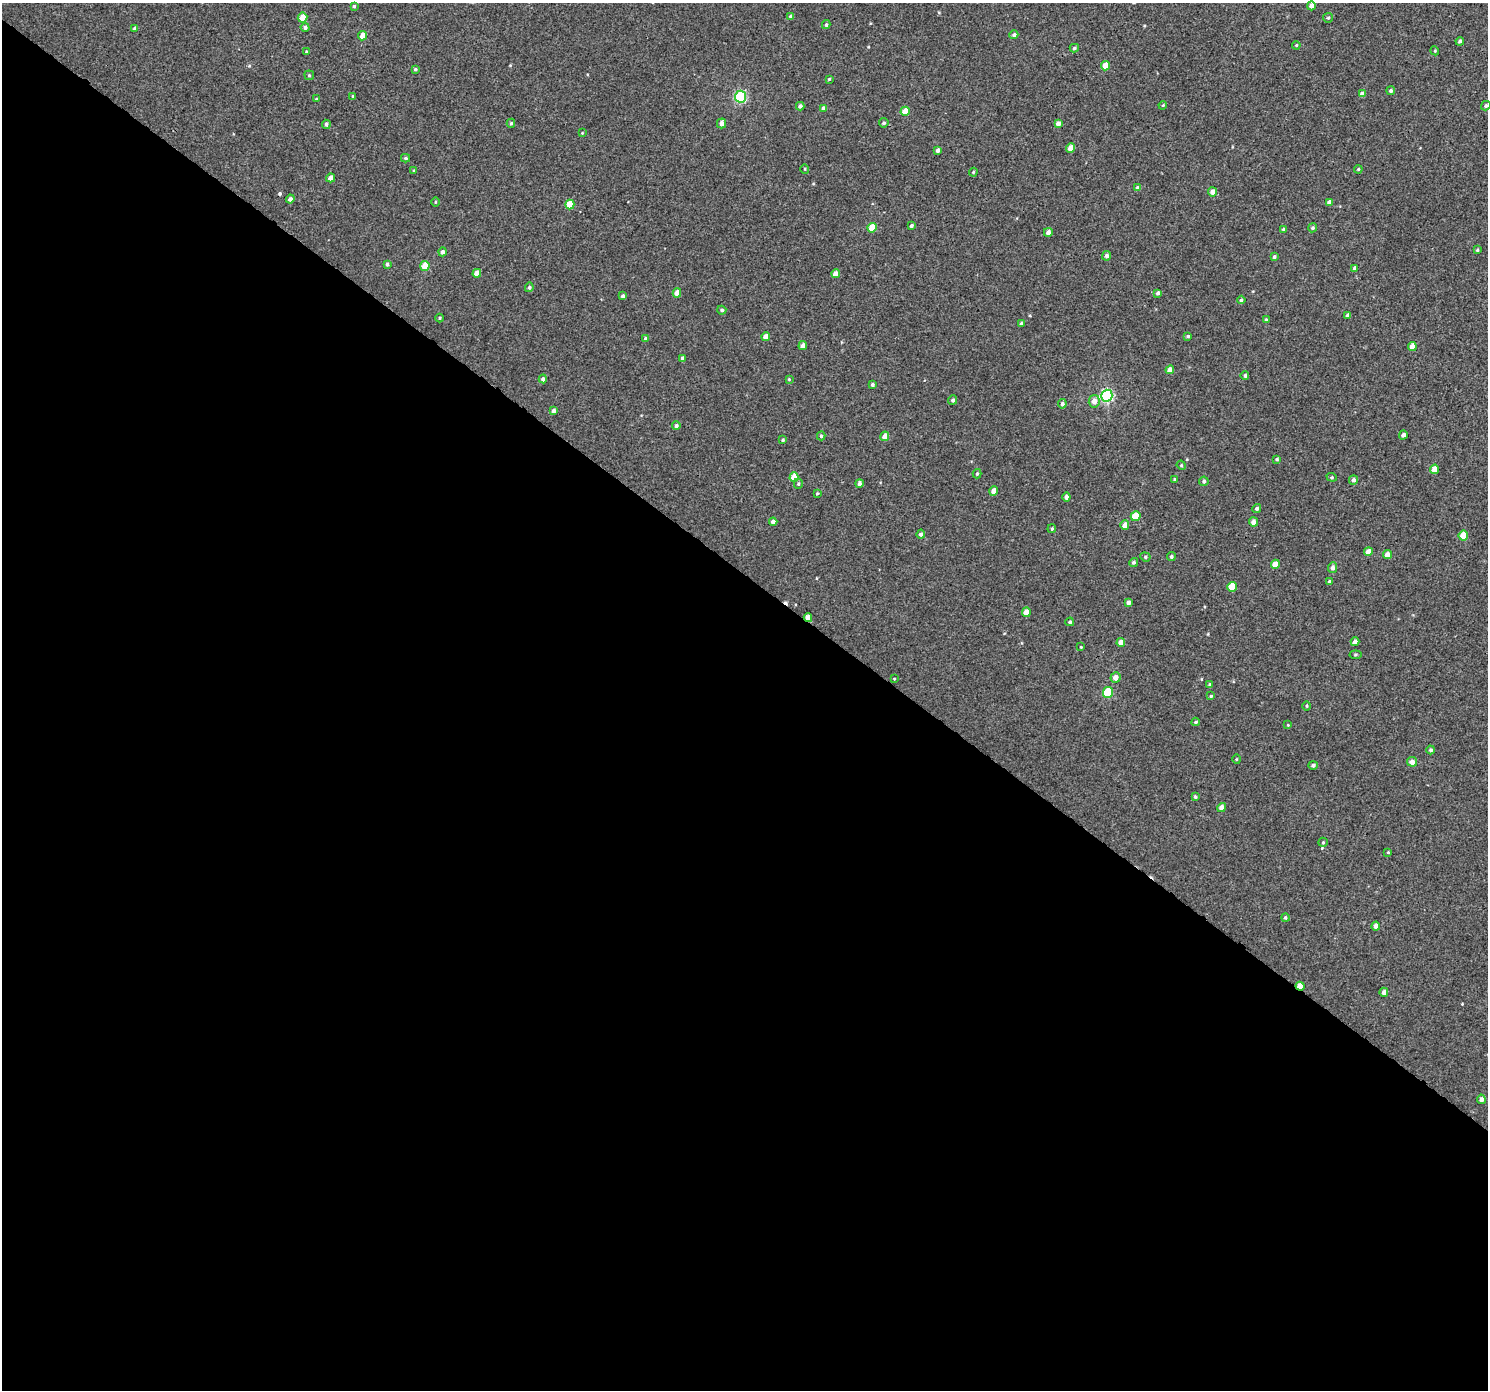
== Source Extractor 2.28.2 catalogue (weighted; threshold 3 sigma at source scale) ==
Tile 14 of 4 x 4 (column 2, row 4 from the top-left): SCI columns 1525-3010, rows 223-1610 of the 6026 x 6065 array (HDU 1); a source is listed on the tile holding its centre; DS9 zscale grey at full resolution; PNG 1490 x 1392 px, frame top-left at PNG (2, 3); each listed source drawn as its Kron ellipse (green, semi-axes under 4 px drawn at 4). Shown black and unused: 59% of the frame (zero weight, under 3 of 4 exposures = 5% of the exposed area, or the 3 px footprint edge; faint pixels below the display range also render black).
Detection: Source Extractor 2.28.2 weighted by HDU 2 'WHT'; one run over the whole footprint, this tile lists its part. Background 0.00277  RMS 0.0022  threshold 0.00975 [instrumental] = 3 sigma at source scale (4.5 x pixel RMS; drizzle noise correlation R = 1.50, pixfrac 1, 0.0396/0.0396 arcsec/px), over >= 5 px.
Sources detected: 156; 2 cosmic-ray / hot-pixel residue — neither listed nor drawn; the other 154 listed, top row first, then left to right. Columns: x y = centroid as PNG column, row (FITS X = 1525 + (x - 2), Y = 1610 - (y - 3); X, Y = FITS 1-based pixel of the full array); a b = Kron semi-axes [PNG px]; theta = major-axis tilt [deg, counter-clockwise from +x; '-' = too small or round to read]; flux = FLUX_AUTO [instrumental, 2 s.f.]
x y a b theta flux
354 6 3 3 - 0.32
1311 6 4 4 - 1.2
791 16 4 4 - 0.51
302 18 5 4 - 2.4
1328 18 5 4 - 0.29
826 25 4 3 - 0.35
305 27 4 4 - 0.52
135 28 4 4 - 0.63
1014 35 4 4 - 0.54
363 36 4 4 - 2
1460 41 4 4 - 0.5
1296 45 4 3 - 0.23
1074 48 4 4 - 0.42
306 51 4 3 - 0.18
1435 51 4 3 - 0.21
1105 66 4 4 - 2.8
415 69 4 3 - 0.36
309 75 5 4 - 0.3
829 79 4 3 - 0.2
1391 91 4 4 - 0.43
1362 94 4 4 - 1.1
353 96 4 3 - 0.19
741 97 6 5 - 23
316 99 4 3 - 0.18
1163 105 4 3 - 0.19
800 106 4 4 - 0.67
1486 106 5 4 - 0.47
823 108 4 4 - 0.6
905 111 4 4 - 2.8
511 123 4 4 - 0.29
722 123 5 4 - 1
884 123 5 4 - 0.43
1058 123 4 4 - 1
326 124 4 4 - 0.47
582 133 4 3 - 0.16
1070 148 5 4 - 2.2
938 150 4 3 - 0.78
406 158 4 4 - 0.32
805 169 5 3 - 0.18
1358 169 4 3 - 0.22
414 171 3 3 - 0.3
973 172 4 3 - 0.24
331 178 5 4 - 1.1
1138 188 4 4 - 0.72
1213 192 4 4 - 1.4
290 199 4 4 - 0.69
435 202 5 3 - 0.21
1329 202 4 4 - 0.74
570 204 5 4 - 4.4
911 226 4 3 - 0.45
872 228 5 4 - 3.8
1313 228 4 4 - 0.4
1284 229 4 3 - 0.47
1048 232 4 4 - 1.3
1477 250 4 3 - 0.31
442 252 4 4 - 0.83
1107 256 5 4 - 0.64
1274 257 4 3 - 0.36
387 264 4 4 - 0.44
425 266 5 4 - 4.9
1355 268 4 3 - 0.61
477 273 4 4 - 2.2
836 274 4 4 - 1.6
529 287 5 4 - 0.41
677 293 4 4 - 1.9
1158 293 4 4 - 0.45
623 296 4 4 - 0.51
1241 300 4 4 - 0.33
722 310 4 4 - 0.42
1348 315 4 4 - 0.91
440 318 4 3 - 0.18
1266 319 3 3 - 0.21
1021 324 4 4 - 0.5
1188 336 4 3 - 0.26
766 337 4 4 - 1.7
646 339 4 4 - 0.53
803 346 4 4 - 1.1
1412 347 4 4 - 1.8
682 358 4 3 - 0.61
1170 370 4 4 - 1.5
1245 375 4 4 - 0.42
543 379 4 4 - 0.57
789 379 4 4 - 0.2
872 385 3 3 - 0.43
1107 396 6 5 - 30
953 400 5 4 - 0.48
1094 401 6 5 - 1.5
1062 404 4 4 - 0.6
553 411 4 4 - 0.74
676 426 4 4 - 0.57
1403 435 4 4 - 0.73
821 436 4 4 - 0.37
885 436 5 4 - 1.8
783 440 3 3 - 0.22
1277 459 3 3 - 0.29
1181 465 5 4 - 0.21
1434 469 5 4 - 2.2
977 474 5 4 - 0.34
794 477 5 4 - 2.6
1332 477 5 4 - 0.31
1175 479 4 3 - 0.22
1353 480 5 4 - 0.52
1204 481 5 4 - 0.51
859 483 4 4 - 0.68
798 484 5 4 - 0.3
994 491 4 4 - 1.5
817 493 4 3 - 0.2
1066 497 4 4 - 0.82
1257 508 4 4 - 0.43
1136 516 5 5 - 3.8
773 522 4 4 - 1.2
1253 522 4 4 - 1
1125 525 5 4 - 1.5
1052 529 4 3 - 0.25
921 534 4 4 - 0.64
1463 536 5 4 - 3.9
1368 552 4 4 - 1.8
1387 555 4 4 - 1.6
1171 556 4 4 - 0.43
1145 557 5 4 - 0.32
1134 562 5 4 - 0.41
1275 564 4 4 - 1.8
1333 568 5 4 - 0.7
1330 582 4 3 - 0.5
1232 587 5 4 - 4.5
1128 602 4 4 - 0.79
1026 612 5 4 - 1.8
808 618 4 4 - 1.9
1070 622 4 4 - 0.39
1121 642 4 4 - 1.5
1355 642 4 4 - 0.83
1081 647 4 3 - 0.16
1355 655 6 4 7 0.31
1116 678 5 5 - 1.5
894 679 4 3 - 0.17
1210 684 3 3 - 0.3
1108 692 5 5 - 9.6
1211 696 4 4 - 0.29
1307 706 5 3 - 0.23
1196 722 4 3 - 0.35
1288 725 4 3 - 0.15
1431 750 4 4 - 0.41
1236 759 5 3 - 0.18
1412 762 5 5 - 1.2
1313 765 4 4 - 0.48
1195 797 4 4 - 0.33
1222 808 4 4 - 1.4
1323 842 5 4 - 0.24
1388 852 3 3 - 0.19
1285 918 4 4 - 0.32
1376 926 4 4 - 1.1
1300 986 4 4 - 2.6
1384 992 4 4 - 0.84
1481 1099 4 4 - 0.82
Overlapping masked pixels (flux is a lower limit): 2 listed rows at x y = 808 618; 1300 986